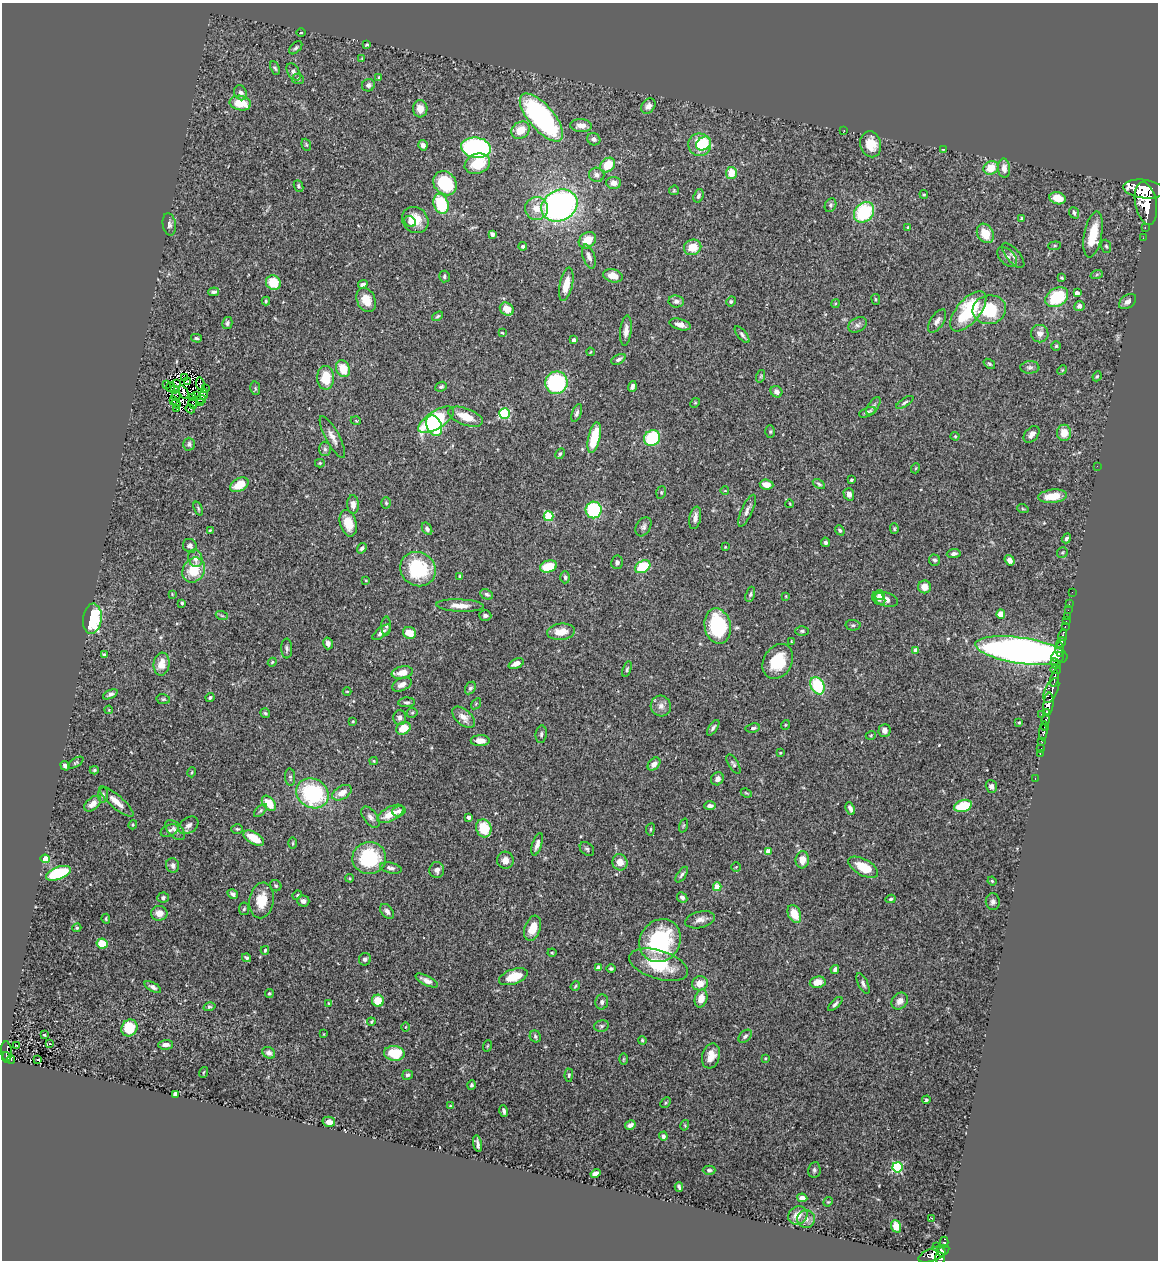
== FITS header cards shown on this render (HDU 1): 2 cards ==
NAXIS1  =                 1156
NAXIS2  =                 1258

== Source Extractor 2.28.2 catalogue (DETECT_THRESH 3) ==
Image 1156 x 1258 px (HDU 1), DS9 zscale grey, 1 PNG px = 1 image px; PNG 1160 x 1262 px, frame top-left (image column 1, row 1258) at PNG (2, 3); each listed source drawn as its Kron ellipse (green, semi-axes under 4 px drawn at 4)
Background 0.799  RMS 0.029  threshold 0.0883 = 3 sigma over >= 5 px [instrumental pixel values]
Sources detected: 430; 5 with non-positive FLUX_AUTO (blend fragments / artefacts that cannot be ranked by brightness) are neither listed nor drawn; the other 425 listed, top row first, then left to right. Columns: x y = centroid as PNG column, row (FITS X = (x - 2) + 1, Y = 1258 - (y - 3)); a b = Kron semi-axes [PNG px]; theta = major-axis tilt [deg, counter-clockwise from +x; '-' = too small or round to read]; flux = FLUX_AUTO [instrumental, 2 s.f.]
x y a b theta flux
301 33 4 3 - 1.6
367 45 3 2 - 2
296 48 8 5 45 4
362 58 3 3 - 1.3
275 68 7 4 -65 3.7
293 72 9 5 -57 7.9
379 78 4 3 - 3.7
298 79 6 5 - 3.2
368 85 6 6 - 6.2
241 93 8 6 -65 7.8
240 103 11 7 -10 43
648 106 8 6 50 9.1
420 109 8 7 - 21
541 117 30 12 -49 390
581 126 11 6 -3 13
520 130 10 8 37 31
844 130 2 2 - 1.4
594 139 7 6 - 6.9
704 144 8 6 37 36
871 144 13 10 -75 39
306 145 6 4 -69 2.8
423 145 5 4 - 7.1
700 145 11 11 - 72
476 148 15 10 -8 380
943 149 3 2 - 1.2
477 164 13 10 22 55
608 165 8 6 41 42
991 168 8 6 26 34
1004 168 9 6 -85 13
731 173 6 5 - 32
597 175 8 7 - 8
445 183 13 11 -47 120
614 183 7 6 - 11
298 186 6 4 -66 3.5
1144 189 21 9 -7 8000
674 190 5 4 - 2.3
924 194 4 4 - 2.8
699 196 7 5 70 5.3
1058 198 8 6 -16 27
1146 203 21 10 -79 8500
441 204 10 7 -72 100
559 205 19 15 27 630
831 205 7 5 65 4.1
537 208 11 11 - 26
864 212 11 9 48 130
1074 213 6 4 -69 4.1
1021 219 4 3 - 2.8
415 220 14 12 -41 37
410 222 6 5 - 5.2
169 224 11 6 -81 7.1
908 227 4 3 - 2.5
1145 227 3 2 - 24
985 233 10 8 -60 36
492 234 4 4 - 5.9
1093 235 23 9 79 48
1143 238 2 2 - 13
587 240 9 7 40 32
523 246 4 4 - 4.4
1054 246 6 4 6 2.8
1106 246 6 5 - 3.2
693 247 9 7 23 36
1013 255 15 6 -49 9.3
589 256 12 6 -71 9.6
1007 257 12 7 -46 8.7
1097 274 6 4 19 2.8
444 276 6 5 - 3.6
613 276 10 6 -14 22
1062 278 3 3 - 2.4
273 283 7 7 - 46
363 284 5 3 - 6.9
566 284 17 6 78 29
214 292 5 3 - 4.8
1077 293 4 4 - 9.8
1057 297 12 9 31 100
876 299 5 3 - 2.2
366 300 13 9 -65 28
266 301 4 4 - 2.6
676 301 7 6 - 7.2
731 301 5 4 - 3.1
1127 302 9 6 37 7.8
835 304 4 3 - 1.9
1079 306 5 5 - 7.4
507 309 7 6 - 27
989 310 17 14 9 77
968 311 24 11 50 120
437 316 6 4 39 2.8
937 321 13 6 57 9.5
227 323 6 5 - 4.4
680 324 11 5 -16 12
858 325 10 7 29 7.3
626 331 15 5 84 12
502 333 4 3 - 1.7
1040 334 9 8 - 12
742 335 10 4 -51 5.3
196 338 5 4 - 3.1
574 340 4 3 - 7.5
1056 346 5 5 - 2.6
590 352 4 2 - 1.4
618 359 8 4 27 6
989 364 6 4 -37 2.9
1030 367 9 6 2 6.4
343 369 9 6 -65 38
1062 370 5 4 - 2.1
761 376 6 4 72 2.7
1097 376 5 4 - 2.4
184 378 3 2 - 2.7
326 378 12 8 -90 53
187 382 3 2 - 2.3
556 383 11 11 - 190
167 384 3 2 - 320
177 384 3 2 - 2.3
200 384 6 2 -83 0.24
632 386 5 3 - 5.5
170 387 5 2 - 1.4
441 387 6 4 24 3.3
255 388 7 5 -79 3.2
175 389 3 2 - 3.3
205 389 2 2 - 1.3
184 392 7 3 -64 0.77
776 392 6 5 - 8.8
196 395 3 2 - 0.4
204 395 5 3 - 7.5
176 396 5 2 - 0.33
193 397 3 2 - 1.5
201 399 5 2 - 2.4
174 401 3 2 - 2.2
905 402 10 3 34 3.8
193 403 5 2 - 2.7
200 403 4 2 - 1.8
695 403 5 4 - 2.2
176 404 5 2 - 2.2
873 406 10 5 56 5.7
177 409 3 2 - 2.9
190 409 5 2 - 2
867 412 9 4 22 6.8
577 413 9 4 68 5.2
504 414 5 5 - 160
466 417 18 8 -20 35
436 420 20 8 33 220
356 421 5 3 - 1.6
434 426 10 7 -65 110
770 432 6 5 - 3
1064 433 8 7 - 24
1032 434 10 6 49 8.7
955 436 4 4 - 2.2
332 437 23 6 -62 15
594 438 15 6 77 69
652 438 8 7 - 110
189 444 6 5 - 4.6
325 449 7 6 - 5.2
560 454 6 4 61 2.8
320 463 5 4 - 2.5
1097 466 2 2 - 9.4
916 468 5 3 - 1.7
851 480 3 3 - 2.6
819 484 7 3 -31 3
239 485 10 6 28 36
766 485 7 5 -6 15
725 491 4 2 - 1.3
661 492 6 4 72 2.7
849 494 6 5 - 8.9
1053 496 14 6 7 38
386 503 5 4 - 2.9
790 504 4 2 - 1.5
353 505 9 6 -88 11
198 508 7 3 -69 2.9
1023 509 6 3 -19 2.4
594 510 8 8 - 140
747 511 17 5 66 9
548 516 5 5 - 110
695 518 11 5 79 12
348 523 13 8 -74 33
643 527 10 7 59 6.3
427 529 7 4 -58 6.2
894 529 5 4 - 2.8
210 530 4 3 - 1.9
840 530 5 4 - 3.6
1066 538 5 4 - 4.1
825 542 5 4 - 4.6
190 546 7 6 - 8.2
725 547 4 3 - 1.6
362 548 5 4 - 5.2
1062 552 5 5 - 2.9
954 553 7 4 5 6.5
195 558 9 7 -71 14
935 560 6 5 - 4.1
1010 560 6 4 -54 9.1
617 562 7 5 78 4.4
548 566 9 6 15 55
643 567 8 5 30 75
418 569 18 16 -33 120
194 570 13 11 58 54
460 576 4 4 - 2.5
565 577 6 4 88 4.2
366 580 3 2 - 1.7
925 587 6 6 - 22
1072 592 2 2 - 14
172 594 3 3 - 1.5
487 594 7 5 -28 4.3
750 594 8 4 72 3.7
879 595 5 5 - 7
786 596 3 2 - 1.5
879 599 7 5 -43 8.5
886 599 12 7 -17 11
182 603 3 3 - 2.7
1069 604 2 2 - 19
460 606 24 6 -3 21
1068 610 2 2 - 14
1001 614 5 4 - 24
222 616 6 3 -19 2.6
485 616 6 5 - 6
1067 617 3 2 - 42
92 619 15 9 82 170
1066 621 2 2 - 15
853 625 7 5 -1 4
386 626 9 5 89 4.7
718 626 18 13 -78 160
1065 626 3 2 - 36
802 631 6 4 1 3.5
381 632 11 5 39 8.6
561 632 14 8 6 29
409 633 7 5 -23 25
1063 635 6 3 80 590
791 641 4 2 - 1.4
328 643 6 4 -76 7.9
1061 643 5 4 - 1000
287 648 10 5 -88 5.1
916 650 4 4 - 12
1059 650 7 3 -89 1300
1021 651 46 13 -9 2200
104 655 4 3 - 3.3
1058 657 6 5 - 540
778 661 18 14 59 66
272 662 4 3 - 2.2
1056 663 6 4 -52 380
161 664 11 8 83 24
516 664 8 4 24 10
627 669 8 4 72 3.6
1055 670 5 2 - 130
402 673 10 6 11 22
1054 678 8 3 80 550
402 684 10 6 25 12
817 686 9 6 -64 93
470 688 6 5 - 4.4
1051 690 13 6 66 1100
347 691 4 3 - 1.6
110 694 8 4 24 5.2
210 697 4 3 - 3.3
163 699 7 5 -12 3.4
407 702 8 5 3 4.5
476 704 6 4 56 2
1048 704 11 5 85 2100
661 706 10 10 - 12
109 710 4 3 - 1.6
1047 712 4 3 - 590
265 713 5 4 - 2.8
412 713 5 5 - 3.1
1041 714 2 2 - 14
464 717 13 7 -42 16
400 718 7 6 - 6.4
1046 720 4 3 - 670
353 721 3 3 - 1.9
1019 723 4 3 - 2.2
785 725 5 3 - 1.6
1045 726 5 3 - 330
403 728 7 6 - 36
713 728 9 4 56 5.1
753 728 7 4 9 4.3
885 730 6 6 - 7.2
1043 732 8 4 86 380
541 734 9 5 83 5.2
871 735 5 3 - 2
480 741 9 5 1 15
1042 741 3 3 - 160
1041 748 3 2 - 96
780 753 3 2 - 1.8
1040 753 3 2 - 16
374 761 4 4 - 2.2
76 763 8 4 34 3
654 764 7 5 46 9.7
733 764 11 5 -57 4.6
65 766 5 4 - 6.8
94 770 4 4 - 2.7
192 772 5 3 - 2.2
290 777 9 5 -86 4.2
1035 778 3 2 - 17
717 779 7 6 - 9.1
991 786 6 5 - 7.6
313 793 17 14 -29 190
342 793 11 6 31 19
746 793 6 3 -23 2.1
103 795 7 5 84 4.5
116 801 22 6 -41 22
269 803 9 5 -50 41
93 804 10 6 40 13
710 806 6 4 2 7.8
963 806 9 5 17 74
850 808 7 4 -67 7.4
260 811 8 4 45 3.6
399 811 6 5 - 6.9
390 814 15 7 28 28
370 817 12 7 -54 8.7
469 817 3 3 - 9
133 825 4 3 - 1.9
188 825 11 7 36 9.4
683 825 7 3 71 2.2
484 828 9 7 -72 54
237 829 5 4 - 2.9
650 829 6 3 81 2.1
169 830 9 5 25 5.7
175 830 12 7 -47 9.4
254 838 11 6 -31 40
293 843 5 3 - 2.2
537 844 12 4 73 9.9
587 849 8 5 -43 4.2
768 851 4 4 - 25
369 858 17 16 - 140
45 859 4 4 - 76
505 860 8 8 - 11
802 860 8 6 84 18
620 862 8 7 - 18
173 865 7 6 - 7.6
736 867 5 5 - 2
863 867 16 8 -29 48
391 868 11 5 -12 7.5
437 870 8 7 - 8.5
58 873 13 6 20 130
682 875 9 4 55 4.6
350 878 4 3 - 2.2
992 881 5 3 - 1.7
276 886 6 5 - 3.4
717 887 4 4 - 43
233 894 5 4 - 6.5
297 895 5 4 - 2.1
682 897 5 4 - 7
163 898 5 5 - 3.9
891 899 5 4 - 3.7
261 900 18 12 81 43
303 901 6 5 - 7.6
993 902 8 7 - 6.4
244 909 6 5 - 3.1
387 911 8 5 -50 7.5
159 913 8 7 - 16
794 914 9 6 -65 33
106 919 5 3 - 2.5
700 920 15 8 13 13
77 928 5 3 - 2.5
533 928 13 8 71 31
660 941 22 20 54 190
102 944 5 5 - 49
265 950 4 3 - 2.9
552 953 4 4 - 1.8
246 958 5 3 - 3.6
365 959 6 6 - 5.6
659 965 30 14 -17 80
598 968 4 4 - 16
611 969 5 4 - 3.3
835 969 4 4 - 6.8
513 977 15 7 19 50
427 981 12 4 -26 10
818 982 8 5 12 20
700 983 8 7 - 20
863 984 11 5 -65 6.4
575 986 5 4 - 2.2
153 987 9 4 -29 6.5
269 993 4 4 - 2.7
701 998 9 6 75 22
378 1001 6 6 - 34
900 1001 9 7 48 13
602 1002 7 6 - 6.3
328 1003 4 2 - 1.4
835 1004 9 4 44 4.9
209 1007 6 4 16 2.5
371 1022 4 3 - 2.5
601 1026 7 5 14 3.9
405 1027 4 3 - 1.8
129 1028 9 7 57 61
324 1034 3 2 - 1.1
44 1035 3 2 - 1.7
535 1036 6 5 - 3.9
745 1036 8 5 43 5.2
642 1040 4 3 - 2.5
50 1044 4 2 - 0.9
17 1045 3 2 - 2.4
166 1045 7 5 2 9.3
487 1046 6 3 70 2
6 1051 10 5 -85 220
269 1053 7 5 -35 7.5
394 1053 10 7 -9 58
711 1056 13 8 73 21
6 1057 5 3 - 93
765 1058 3 2 - 1.7
11 1059 4 2 - 24
37 1059 3 2 - 1.3
623 1059 6 4 88 2.3
203 1072 5 2 - 1.7
408 1075 5 5 - 5
569 1075 6 4 88 3
472 1085 5 4 - 3.6
175 1094 4 4 - 5.7
926 1100 4 4 - 2.4
666 1103 6 4 46 2.5
450 1106 3 3 - 2
504 1111 6 3 -72 4.3
329 1122 6 5 - 13
630 1125 5 4 - 8.9
685 1125 5 3 - 2.1
663 1136 4 4 - 4.5
478 1144 8 3 -78 5.9
897 1167 5 5 - 180
709 1170 6 4 0 4.1
814 1170 8 6 81 4.4
596 1173 5 4 - 8.3
679 1187 5 3 - 3.7
802 1198 5 4 - 11
828 1202 5 4 - 2.2
798 1215 10 9 - 22
931 1218 3 2 - 170
806 1219 9 9 - 11
896 1226 6 4 -68 20
944 1242 5 4 - 240
936 1246 2 2 - 16
941 1251 5 3 - 450
934 1254 16 6 22 870
940 1258 5 5 - 560
At the frame edge (FLAGS 8, measured only in part): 1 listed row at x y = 940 1258
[5 non-positive-flux detections neither listed nor drawn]